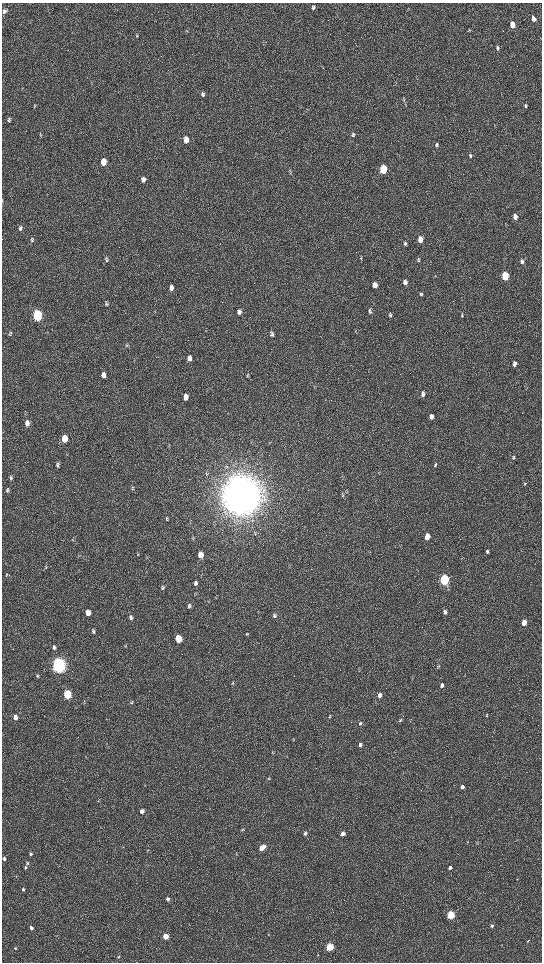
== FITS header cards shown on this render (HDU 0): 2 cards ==
NAXIS1  =                 1080 / length of data axis 1
NAXIS2  =                 1920 / length of data axis 2

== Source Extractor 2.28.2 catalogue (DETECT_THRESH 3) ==
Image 1080 x 1920 px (HDU 0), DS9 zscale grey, zoomed out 1/2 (1 PNG px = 2 x 2 image px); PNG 544 x 964 px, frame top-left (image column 1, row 1919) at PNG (2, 3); no overlay
Background 522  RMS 35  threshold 106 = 3 sigma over >= 5 px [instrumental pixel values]
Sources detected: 126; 7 cannot appear on this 1/2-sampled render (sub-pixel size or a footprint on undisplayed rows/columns) and are not listed; the other 119 listed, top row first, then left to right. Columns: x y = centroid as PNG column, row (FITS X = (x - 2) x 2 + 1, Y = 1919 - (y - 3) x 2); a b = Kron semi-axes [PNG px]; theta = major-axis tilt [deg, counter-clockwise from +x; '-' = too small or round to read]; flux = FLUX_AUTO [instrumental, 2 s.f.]
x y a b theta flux
314 7 5 3 - 8.5e+03
313 8 7 3 -74 1.2e+04
4 11 6 4 53 1.8e+04
533 19 5 3 - 4.7e+04
512 25 5 3 - 1.1e+05
469 30 5 2 - 4.2e+03
187 31 6 2 85 4.8e+03
136 35 5 3 - 6.1e+03
498 48 5 3 - 1.0e+04
202 94 5 4 - 1.4e+04
525 106 5 3 - 1.1e+04
35 107 5 2 - 4.2e+03
9 120 5 4 - 9.6e+03
40 135 4 2 - 5.2e+03
353 135 6 4 83 1.2e+04
186 140 6 5 - 6.4e+04
437 145 5 3 - 1.1e+04
470 155 5 4 - 1.0e+04
104 162 5 4 - 9.8e+04
383 169 6 4 -89 3.7e+05
143 179 6 4 80 3.2e+04
2 201 3 2 - 3.0e+03
515 217 5 4 - 4.5e+04
20 227 5 3 - 9.1e+03
20 229 5 4 - 1.1e+04
420 239 6 4 -89 6.9e+04
32 240 6 4 89 9.5e+03
405 243 5 4 - 9.3e+03
106 260 6 4 -84 1.1e+04
418 260 7 4 90 8.8e+03
522 262 6 4 -82 1.9e+04
505 276 5 4 - 3.2e+05
405 282 6 4 78 2.5e+04
375 285 5 4 - 4.1e+04
171 288 6 5 - 2.9e+04
421 294 7 4 -89 1.1e+04
106 304 5 3 - 8.0e+03
239 310 6 3 5 1.1e+04
370 311 6 4 89 1.2e+04
239 313 7 5 27 1.9e+04
37 315 6 5 - 9.3e+05
390 315 6 3 -27 8.3e+03
462 315 5 3 - 9.1e+03
9 334 6 2 -52 6.8e+03
272 334 6 5 - 1.5e+04
189 358 7 5 89 3.5e+04
514 364 6 4 86 3.0e+04
103 375 6 5 - 3.1e+04
423 394 6 4 87 2.3e+04
186 397 6 4 -89 4.8e+04
431 416 5 4 - 3.0e+04
27 423 7 5 -88 4.0e+04
64 439 6 5 - 1.1e+05
513 458 6 3 -50 8.5e+03
57 465 6 4 76 1.5e+04
435 465 6 3 65 9.1e+03
206 474 7 5 -70 1.1e+04
11 478 6 4 -80 1.2e+04
525 484 4 4 - 6.5e+03
133 489 5 2 - 5.3e+03
7 490 7 4 -90 1.3e+04
347 492 3 2 - 4.4e+03
241 495 15 13 85 2.7e+07
167 519 6 3 -70 8.2e+03
427 536 5 4 - 6.5e+04
487 551 5 3 - 1.1e+04
200 555 6 5 - 7.1e+04
6 575 6 2 -89 5.7e+03
444 580 6 4 81 9.9e+05
196 583 6 4 84 2.0e+04
163 588 6 4 31 1.2e+04
189 606 6 5 - 1.3e+04
88 612 5 4 - 7.7e+04
445 612 5 4 - 1.5e+04
274 615 6 5 - 1.4e+04
131 617 6 5 - 1.7e+04
524 622 5 4 - 7.0e+04
93 631 5 4 - 1.1e+04
247 634 5 4 - 8.4e+03
178 639 5 4 - 2.0e+05
54 646 6 3 -31 1.1e+04
54 648 6 3 -33 1.2e+04
59 665 6 5 - 3.7e+06
438 666 4 4 - 6.2e+03
37 676 5 4 - 7.3e+03
442 685 5 3 - 1.7e+04
67 695 5 4 - 4.1e+05
380 695 5 4 - 2.5e+04
131 703 5 4 - 8.7e+03
486 715 5 3 - 6.4e+03
330 716 5 3 - 6.9e+03
15 717 6 4 -83 3.4e+04
400 720 5 3 - 7.9e+03
360 723 5 4 - 1.1e+04
360 745 4 3 - 1.7e+04
268 779 4 3 - 6.0e+03
462 787 5 4 - 2.2e+04
142 811 5 4 - 2.7e+04
243 830 4 3 - 6.8e+03
305 833 5 5 - 1.5e+04
343 834 5 4 - 3.5e+04
468 842 3 2 - 4.4e+03
262 848 7 4 42 6.2e+04
31 854 5 4 - 1.1e+04
4 859 5 4 - 1.7e+04
27 863 5 4 - 9.3e+03
25 867 5 4 - 1.1e+04
450 868 5 4 - 1.9e+04
517 879 5 2 - 4.1e+03
23 889 4 3 - 1.2e+04
168 899 4 4 - 2.2e+04
451 915 4 4 - 6.0e+05
492 926 4 4 - 1.5e+04
31 928 4 3 - 2.6e+04
166 936 4 4 - 1.1e+05
528 941 4 2 - 5.8e+03
330 947 4 4 - 4.6e+05
15 948 3 3 - 6.1e+03
118 957 4 3 - 6.9e+03
At the frame edge (FLAGS 8, measured only in part): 1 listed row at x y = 2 201
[7 sub-pixel or undisplayed-footprint detections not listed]